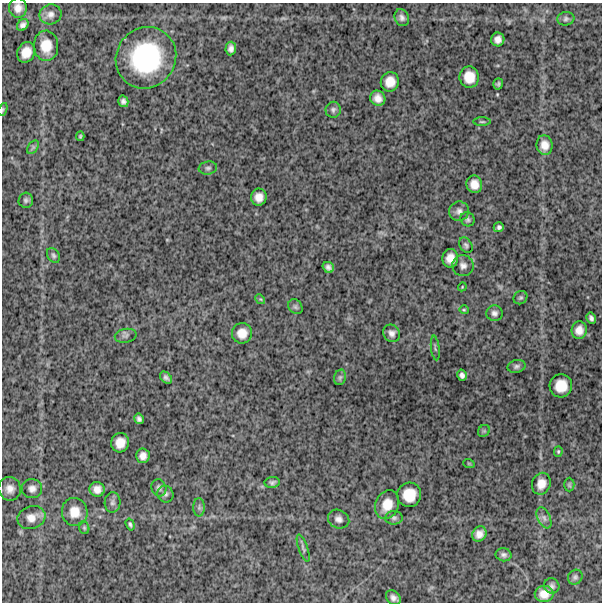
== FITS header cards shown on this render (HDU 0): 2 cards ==
NAXIS1  =                  600
NAXIS2  =                  600

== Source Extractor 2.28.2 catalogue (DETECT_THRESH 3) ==
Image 600 x 600 px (HDU 0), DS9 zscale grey, 1 PNG px = 1 image px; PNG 604 x 604 px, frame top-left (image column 1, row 600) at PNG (2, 3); each listed source drawn as its Kron ellipse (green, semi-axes under 4 px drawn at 4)
Background 1400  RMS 300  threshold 895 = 3 sigma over >= 5 px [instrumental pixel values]
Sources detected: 82; all 82 listed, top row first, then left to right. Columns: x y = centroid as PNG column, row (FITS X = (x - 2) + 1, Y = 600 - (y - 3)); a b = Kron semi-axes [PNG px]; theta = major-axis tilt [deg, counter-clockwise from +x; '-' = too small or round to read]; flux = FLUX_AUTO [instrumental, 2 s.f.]
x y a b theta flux
18 8 10 9 - 1.3e+05
50 14 11 10 - 1.1e+05
402 18 9 7 -64 7.5e+04
566 19 8 7 - 5.4e+04
23 25 7 5 48 7.2e+04
498 39 7 6 - 1.1e+05
46 46 15 12 -87 3.3e+05
231 48 7 5 86 8.0e+04
26 52 10 8 67 2.3e+05
146 58 31 29 52 2.1e+06
469 77 11 9 -86 2.7e+05
390 82 10 9 - 2.2e+05
498 84 5 5 - 4.3e+04
378 98 8 7 - 1.4e+05
123 101 6 5 - 6.3e+04
3 110 7 4 71 2.6e+04
333 110 8 7 - 5.8e+04
482 122 8 3 0 2.7e+04
80 136 5 4 - 2.5e+04
545 145 10 8 -82 1.8e+05
33 147 7 5 56 4.0e+04
208 168 9 6 8 5.8e+04
474 184 9 8 - 1.8e+05
259 197 8 8 - 1.7e+05
26 200 7 7 - 5.2e+04
459 211 10 9 - 9.3e+04
468 219 7 7 - 5.1e+04
499 227 5 5 - 4.7e+04
466 245 8 6 -60 4.7e+04
53 255 8 6 -58 4.5e+04
450 258 9 8 - 1.8e+05
463 266 11 10 - 1.0e+05
328 267 6 5 - 7.2e+04
462 287 4 3 - 1.7e+04
520 298 7 6 - 4.2e+04
260 299 5 4 - 2.1e+04
295 307 8 6 -51 5.0e+04
464 310 4 4 - 2.2e+04
494 313 8 8 - 7.8e+04
591 318 6 4 -59 5.7e+04
579 330 9 7 83 1.5e+05
242 333 10 10 - 2.1e+05
392 333 9 8 - 8.9e+04
126 336 11 6 12 5.5e+04
435 348 12 3 -83 3.1e+04
516 366 9 6 13 5.8e+04
462 375 6 4 -75 6.1e+04
340 377 8 5 74 4.2e+04
166 378 7 5 -45 5.8e+04
561 386 11 11 - 3.1e+05
139 419 5 5 - 6.0e+04
484 431 6 5 - 3.2e+04
120 443 10 9 - 2.1e+05
558 451 5 4 - 2.7e+04
143 456 7 6 - 1.2e+05
469 464 6 3 -19 1.8e+04
272 482 7 5 9 5.0e+04
541 484 11 9 69 1.8e+05
569 485 7 5 -89 3.1e+04
159 488 9 7 -71 6.4e+04
10 489 12 11 - 1.5e+05
32 489 10 9 - 9.8e+04
97 489 7 7 - 1.3e+05
165 494 8 8 - 6.2e+04
409 495 12 12 - 3.5e+05
112 502 10 8 88 6.8e+04
387 505 15 11 69 2.8e+05
199 507 9 5 90 5.0e+04
75 512 14 13 - 2.7e+05
31 518 14 11 20 1.9e+05
394 518 9 7 3 5.9e+04
544 518 11 6 -64 8.1e+04
339 519 11 9 -26 9.7e+04
130 524 6 4 -73 3.2e+04
84 528 6 5 - 3.1e+04
479 534 8 6 53 1.3e+05
303 548 14 4 -70 5.4e+04
504 555 8 6 -9 6.5e+04
575 577 8 7 - 5.1e+04
552 586 8 7 - 6.3e+04
544 594 9 8 - 1.8e+05
393 598 8 6 -46 8.6e+04
At the frame edge (FLAGS 8, measured only in part): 1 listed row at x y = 3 110